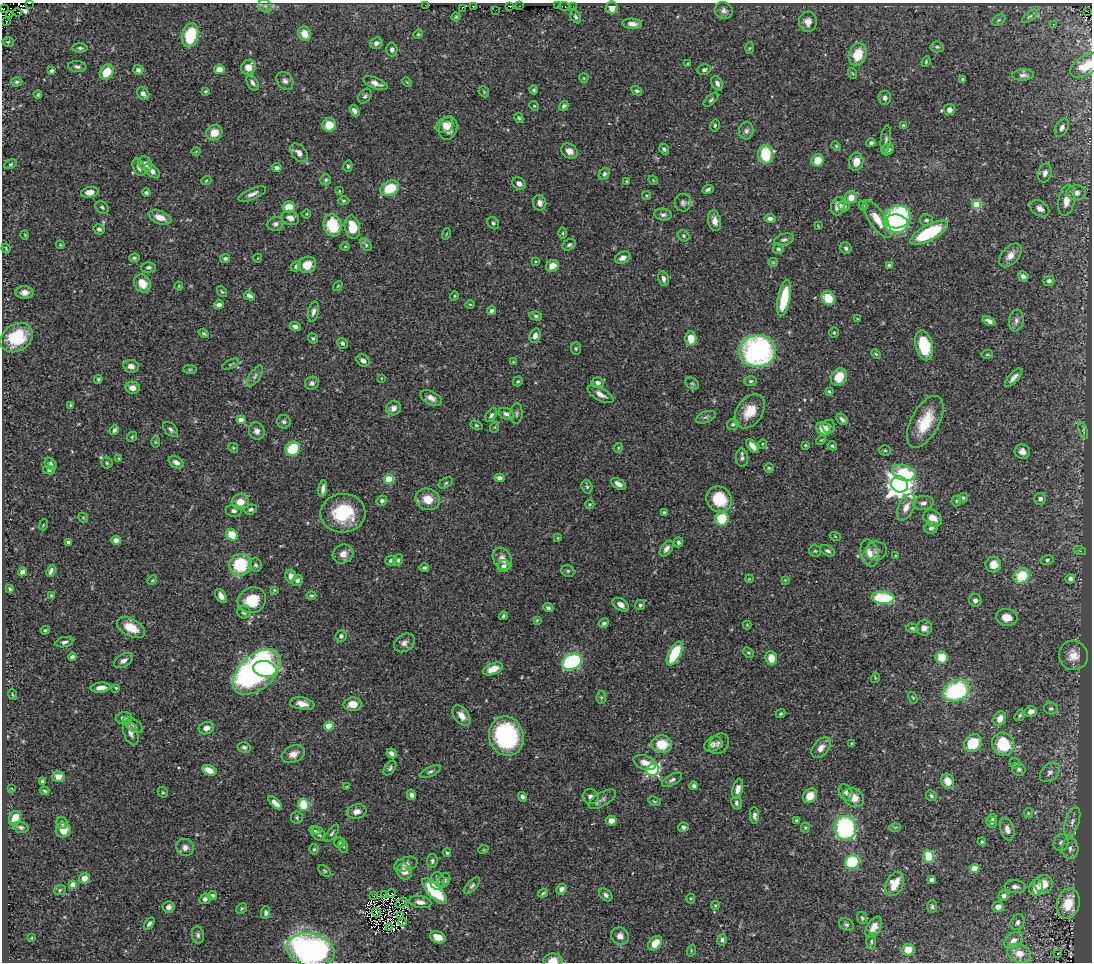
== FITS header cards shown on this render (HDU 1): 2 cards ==
NAXIS1  =                 1090
NAXIS2  =                  960

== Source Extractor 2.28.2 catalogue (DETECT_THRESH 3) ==
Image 1090 x 960 px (HDU 1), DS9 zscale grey, 1 PNG px = 1 image px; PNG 1094 x 964 px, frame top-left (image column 1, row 960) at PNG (2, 3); each listed source drawn as its Kron ellipse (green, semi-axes under 4 px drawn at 4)
Background 0.689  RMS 0.018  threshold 0.0532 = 3 sigma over >= 5 px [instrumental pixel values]
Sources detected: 506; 6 with non-positive FLUX_AUTO (blend fragments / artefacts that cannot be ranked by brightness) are neither listed nor drawn; the other 500 listed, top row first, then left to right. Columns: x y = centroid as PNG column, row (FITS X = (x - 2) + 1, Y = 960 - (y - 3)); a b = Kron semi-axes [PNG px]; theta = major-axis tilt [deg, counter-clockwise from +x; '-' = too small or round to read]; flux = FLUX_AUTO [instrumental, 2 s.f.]
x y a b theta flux
30 3 2 2 - 8.3
425 5 2 2 - 0.57
265 6 7 6 - 3.2
473 6 3 3 - 14
510 6 3 3 - 3.4
519 6 2 2 - 1.3
558 6 3 2 - 1.9
564 6 5 3 - 8
573 6 3 2 - 0.98
462 8 2 2 - 5.4
612 8 6 5 - 9.9
3 9 3 2 - 28
496 10 2 2 - 2.5
724 11 9 8 - 5
17 12 4 2 - 37
1088 12 2 2 - 6.7
9 14 2 2 - 10
1030 16 9 4 39 2.1
456 17 4 4 - 1.7
576 17 7 4 -57 2.7
999 20 7 5 27 1.9
7 21 3 2 - 0.49
808 22 10 9 - 9.1
632 24 10 5 -5 6.4
1053 25 2 2 - 4.8
304 34 7 6 - 16
418 34 5 4 - 1.5
190 35 12 8 78 64
8 42 5 5 - 1.6
376 43 6 5 - 4.6
937 47 7 5 -3 2.2
80 48 8 4 -1 2.6
749 48 6 4 87 1.4
392 50 7 6 - 3
858 54 11 8 73 29
926 61 5 3 - 1.5
687 64 4 3 - 1.1
1085 66 17 9 32 16
77 67 9 5 -6 4.4
248 67 8 7 - 14
219 69 5 5 - 12
138 70 5 5 - 4.6
704 70 7 5 13 2.7
52 71 4 3 - 2.7
107 72 8 6 55 28
852 73 5 3 - 1.2
1023 75 11 5 2 4.1
584 78 5 4 - 1.3
962 79 3 3 - 1.6
285 81 9 7 -49 5.3
17 82 6 4 3 2.3
407 82 5 3 - 1.1
253 83 8 5 -58 4.2
376 83 13 5 -21 7.5
717 83 8 5 -65 5.1
534 90 4 3 - 1.9
206 91 4 3 - 1.5
637 91 6 4 -30 2.4
484 92 6 4 -47 1.5
143 94 7 5 -53 4.5
38 95 4 3 - 1.6
365 96 8 5 52 2.7
885 98 7 6 - 4.1
711 100 9 4 43 2.4
534 106 5 4 - 1.4
564 106 5 4 - 2.5
949 110 5 5 - 5.9
354 111 6 4 -56 5.3
519 118 5 4 - 1.7
329 125 7 7 - 21
445 125 9 7 39 8.3
715 125 6 4 77 1.9
903 126 4 3 - 4.2
448 128 12 9 73 12
1062 128 10 6 62 4.8
746 131 8 7 - 4.3
214 133 8 7 - 15
886 139 14 5 83 3.8
871 143 4 4 - 3.8
836 146 5 4 - 1.6
664 149 6 4 -46 2.7
888 150 6 5 - 4.4
196 151 4 2 - 0.84
569 151 9 7 -34 7
299 153 11 7 -47 7.8
766 154 9 7 86 53
818 160 6 6 - 19
856 162 9 7 81 14
11 164 7 4 27 1.8
145 164 8 6 -55 7.2
348 166 5 4 - 2
139 167 9 5 -64 5.7
277 168 5 4 - 3
152 171 9 5 -42 5.6
1045 173 9 6 75 5.6
604 174 6 5 - 3.1
326 180 5 5 - 2.1
653 180 5 4 - 1.1
206 181 5 3 - 1.1
627 181 3 2 - 1.1
519 184 7 5 -36 4.9
390 188 10 7 28 41
708 189 6 4 22 3
339 191 3 3 - 0.92
90 192 9 5 9 8.6
146 193 4 4 - 3.1
1076 193 10 7 -1 9.2
252 194 15 5 23 5.9
646 195 4 4 - 1.5
851 197 6 6 - 13
344 201 6 4 1 1.8
1066 201 15 8 80 14
540 203 8 6 -76 5.9
683 203 9 8 - 4.1
976 205 4 4 - 38
838 206 9 7 71 12
844 206 5 5 - 4.4
863 206 5 4 - 1.4
102 207 7 5 -40 2.5
289 207 6 5 - 23
1040 208 10 7 -31 6.7
306 214 4 3 - 1
663 215 9 6 -9 3.7
160 217 12 6 -20 12
898 217 13 11 18 140
290 218 9 7 -22 7.5
770 218 5 4 - 4.7
877 219 22 8 -56 21
926 220 6 5 - 2.8
715 221 10 6 -78 8
493 223 6 5 - 3
276 224 8 6 24 3.9
896 224 12 9 -8 190
332 225 11 9 -74 47
818 226 3 2 - 0.85
352 227 12 7 -79 26
99 229 6 5 - 3
563 233 6 4 89 1.5
929 233 20 8 28 81
446 234 6 3 71 1.1
25 235 5 3 - 0.93
684 236 6 5 - 2.1
784 240 10 5 16 3.8
60 245 4 3 - 1.1
366 245 7 4 -55 2.3
569 245 7 5 32 2.9
345 246 5 3 - 1.1
6 248 5 2 - 1.1
846 248 6 5 - 2.7
778 249 5 5 - 2.8
1010 255 14 8 48 10
134 258 5 4 - 2.1
225 258 5 4 - 2.7
258 258 4 3 - 0.84
623 258 8 5 25 6.5
536 261 4 4 - 1.1
773 262 5 4 - 1.3
307 265 9 8 - 16
296 266 6 4 46 2.4
552 266 6 5 - 12
889 266 4 4 - 4.8
149 267 7 5 2 3.4
1023 276 5 4 - 4.4
663 279 8 5 -78 4.9
1049 281 5 5 - 3.6
142 283 9 8 - 17
179 286 4 4 - 1.1
338 286 5 3 - 1
24 292 9 6 0 7
222 292 6 4 -53 1.6
249 296 6 4 -28 4
454 296 5 3 - 1
784 298 18 6 78 47
828 298 7 6 - 31
470 304 4 3 - 1.1
219 305 5 4 - 5.9
491 311 4 4 - 3.1
313 312 10 5 76 4.8
536 316 6 4 -10 2.2
858 319 3 2 - 0.9
1016 320 11 7 80 5.4
989 321 7 4 -30 5
295 327 6 4 -22 4.9
204 333 5 4 - 2.1
834 333 5 4 - 1.6
535 336 7 5 71 6.2
17 338 17 13 34 52
313 338 5 4 - 2.1
691 338 7 5 -88 19
342 343 6 5 - 2.8
924 345 15 8 -76 49
576 349 6 5 - 1.8
757 351 18 16 12 270
876 354 5 3 - 1.3
987 354 6 3 8 1.2
363 360 7 5 -40 5.2
513 362 4 4 - 1.2
231 364 9 2 26 1.3
131 366 8 6 -10 7.2
190 369 7 3 -8 1.4
255 376 12 5 58 4.1
839 377 9 7 53 24
381 378 3 2 - 0.79
1014 378 12 4 48 6.1
98 379 4 4 - 1.9
518 381 5 4 - 2
751 381 6 5 - 2.3
312 383 7 6 - 4.2
598 383 6 5 - 4.6
692 384 7 5 -33 2.3
133 388 7 6 - 7.4
829 391 3 3 - 1.5
601 394 14 6 -29 7.1
431 398 11 6 -28 6.6
70 405 4 4 - 1.3
393 408 7 7 - 6.4
750 411 19 13 55 23
506 414 8 5 -24 4.9
517 414 10 6 87 3.3
491 415 7 5 53 2.9
706 417 10 5 21 2.9
842 419 6 4 -44 4
241 420 4 4 - 16
284 422 7 6 - 3.2
925 422 28 14 62 39
733 424 6 5 - 2.1
476 425 6 4 -20 1.5
495 427 6 3 72 1.3
829 427 6 6 - 4
170 429 9 5 -45 3.9
823 429 8 6 -28 20
114 430 5 4 - 3.3
257 431 9 7 -65 6.5
1083 431 9 4 -72 2.4
132 437 6 4 47 1.6
821 440 5 3 - 1.3
155 442 6 4 -89 1.3
762 444 5 3 - 1
805 445 3 3 - 1.1
752 446 8 4 -49 9.1
832 446 5 4 - 1.7
233 448 5 4 - 1.5
618 448 5 4 - 1.3
293 449 7 6 - 48
885 450 5 5 - 1.7
1022 452 8 7 - 6.7
119 458 4 3 - 0.93
742 458 9 6 -88 3.4
176 462 8 5 -30 5.8
107 463 5 5 - 1.9
50 464 6 5 - 2.6
769 468 5 5 - 1.6
49 470 6 4 -14 2.1
904 473 12 7 -17 59
499 478 5 4 - 4.7
389 479 5 4 - 48
446 483 7 5 28 2.2
619 484 8 5 -33 6
900 485 8 8 - 1200
587 487 7 5 -74 2.2
323 489 8 4 80 5.4
963 498 4 4 - 2.3
428 499 12 10 -19 19
719 499 13 12 - 40
1040 499 6 5 - 4.8
382 501 5 5 - 3.4
956 501 5 5 - 1.6
240 502 8 7 - 14
923 503 10 7 8 5.5
590 504 4 4 - 1.3
906 507 14 7 64 11
250 509 6 4 21 2.7
234 511 8 6 -7 3.8
664 512 3 3 - 2
343 513 22 19 5 68
83 518 5 4 - 1.3
933 518 10 7 -36 12
722 519 7 7 - 37
43 525 5 3 - 1
931 528 7 6 - 3.6
232 535 6 5 - 28
835 536 6 3 -19 1.1
558 538 4 3 - 1.3
116 540 5 4 - 9.7
69 542 4 3 - 4.2
678 542 5 4 - 2.8
666 549 9 5 53 6.1
815 551 6 6 - 1.9
828 551 8 5 -28 3.6
876 551 11 9 12 5.7
1080 551 6 4 -20 1.5
869 553 14 8 -74 12
343 554 10 9 - 9.6
896 556 3 3 - 1.3
502 559 12 9 -59 9.9
398 560 6 4 62 2.2
1047 560 6 4 11 2.3
391 561 6 5 - 2.6
240 565 11 10 - 62
256 565 7 6 - 2.6
993 565 8 8 - 15
504 566 6 6 - 5.3
424 568 5 4 - 2.6
51 571 6 3 64 3.7
568 571 7 5 -26 2.4
22 572 5 4 - 6.6
291 576 6 5 - 7.6
1022 576 8 7 - 37
749 579 4 3 - 0.85
1070 579 5 4 - 4.8
152 580 5 4 - 1.4
297 580 6 5 - 3.5
785 580 4 4 - 1.1
10 589 4 3 - 1.8
274 590 4 4 - 1.3
51 596 3 3 - 2.3
221 596 7 5 -54 7.5
311 596 5 3 - 1.6
883 598 11 6 -4 93
252 600 15 12 26 35
975 600 6 6 - 4.7
621 605 9 5 -32 7.4
640 605 5 5 - 2.3
548 608 5 4 - 3
244 612 7 6 - 4.2
503 616 4 4 - 2
1007 617 11 8 -9 15
537 620 4 3 - 1.1
604 623 5 4 - 3.1
747 625 4 4 - 1.1
131 627 15 8 -27 23
912 628 6 4 -18 2.2
924 628 8 7 - 6.5
45 630 4 4 - 1.4
341 636 6 5 - 3.5
64 642 9 5 13 3.5
404 643 11 8 35 6.1
748 653 6 4 -47 1.9
675 654 13 6 63 58
1073 655 15 14 - 16
72 657 4 4 - 3.7
942 657 6 6 - 25
771 658 7 6 - 13
123 661 10 6 31 5.8
572 662 10 7 28 150
265 669 12 8 -10 110
493 669 10 5 22 16
257 672 28 17 42 420
875 678 5 3 - 1.2
101 688 10 5 6 8.5
116 688 3 3 - 1.2
956 691 13 10 23 130
12 694 5 2 - 1
601 697 6 5 - 1.8
913 698 6 3 -58 1.3
302 704 12 6 -10 9.4
353 704 9 7 4 15
1051 708 7 6 - 3.1
1031 711 6 5 - 8.1
781 714 5 4 - 2.3
461 715 11 7 -53 9.3
1020 715 6 4 58 2.2
124 718 8 6 3 6.1
1000 719 7 6 - 11
133 725 11 6 -34 4.6
329 726 4 4 - 31
206 728 8 6 19 7.4
131 733 13 7 -70 7.3
506 736 20 17 -73 140
973 743 10 8 46 44
661 744 10 8 -1 29
713 744 9 7 31 4
719 744 11 9 48 5.7
852 744 4 3 - 1.8
1003 744 12 11 - 55
244 747 6 5 - 2.8
821 748 12 7 51 8.3
391 753 5 4 - 4.5
293 754 12 8 24 10
645 762 12 6 -19 12
1015 763 6 5 - 1.9
390 768 8 5 54 2.7
1019 769 7 6 - 3.6
209 770 7 5 -27 13
653 770 6 6 - 170
430 771 11 5 26 3.2
1050 772 11 8 43 6.3
58 777 6 5 - 10
672 780 11 5 29 4.1
42 781 3 3 - 2.2
948 781 7 6 - 14
694 786 4 3 - 2.7
347 787 4 2 - 0.81
12 789 4 3 - 0.88
738 789 10 5 75 8
45 791 5 3 - 1.8
163 792 5 4 - 1.6
846 792 8 6 -61 3.8
411 795 5 4 - 3.8
810 796 8 6 45 18
931 796 5 5 - 2.5
523 797 5 4 - 3.8
591 797 8 7 - 6.4
853 797 11 8 -31 14
602 799 15 6 31 5.4
654 801 7 3 -21 1.4
275 803 8 4 -44 7.7
736 803 6 5 - 3.1
304 805 6 5 - 43
357 811 10 7 11 8.3
1028 813 5 4 - 1.5
754 815 8 4 -87 4.7
297 817 6 5 - 2.1
15 818 7 5 64 24
993 819 4 4 - 2.3
611 821 5 5 - 8.6
797 821 4 4 - 2.8
991 822 5 5 - 3
1072 822 15 7 72 6.9
62 823 6 5 - 2.9
21 827 8 5 -16 3.2
683 827 5 4 - 2.7
895 827 6 4 2 1.5
805 828 5 4 - 1.5
845 828 12 10 -85 160
1007 829 11 6 -72 8
63 830 7 7 - 13
315 831 6 4 -27 1.5
332 833 10 4 53 3
318 834 8 5 -57 4.1
339 842 5 5 - 2.2
982 842 4 3 - 1.3
1061 843 9 7 69 5.3
343 846 6 5 - 2.1
185 847 9 8 - 5.7
1070 848 10 8 -87 5.8
314 849 5 4 - 1.6
483 850 5 3 - 1.1
447 853 4 3 - 1.7
929 857 6 5 - 48
432 861 7 5 83 3
852 862 7 6 - 88
406 864 12 7 17 5.8
975 869 4 4 - 25
324 871 7 5 -40 1.9
404 871 8 7 - 11
84 878 5 5 - 11
444 880 7 5 63 3
932 880 4 4 - 7.7
437 881 9 7 89 4.5
895 884 13 8 65 24
1044 884 9 9 - 19
73 885 4 4 - 26
472 886 10 5 49 3.1
1015 887 10 6 -7 5.8
1036 888 8 7 - 14
561 889 5 5 - 5.6
60 890 6 5 - 2.1
434 891 16 7 -47 66
391 893 4 3 - 0.98
543 893 5 3 - 1.7
212 895 5 4 - 3.8
385 895 2 2 - 1.6
606 895 8 5 -42 3.8
374 896 3 2 - 1.4
1004 896 5 5 - 4.6
691 898 5 4 - 1.4
205 899 6 5 - 4.4
420 902 11 6 -9 7.8
401 903 6 2 33 2.2
1068 904 15 11 76 34
715 905 4 4 - 1.5
932 906 6 5 - 2.6
169 907 6 5 - 5.2
998 907 6 5 - 6.5
242 908 6 5 - 2
266 913 6 4 86 3.3
376 913 5 2 - 1.5
401 915 3 2 - 0.2
862 918 6 5 - 2.2
402 922 4 2 - 0.32
1017 922 8 6 64 4.2
149 924 7 4 56 3.1
846 924 8 6 -30 2.9
874 927 12 6 58 10
390 928 3 2 - 1.3
198 935 8 6 -80 3.1
620 936 9 8 - 8.3
438 937 8 5 -23 11
31 938 4 2 - 0.89
722 940 5 4 - 3
1013 941 10 7 34 8.3
871 942 8 5 88 2.4
655 943 8 6 47 16
311 950 24 16 -14 410
908 950 6 6 - 20
691 951 6 3 73 1.2
1019 953 12 9 -17 17
1058 953 3 2 - 1.1
553 960 10 6 7 10
At the frame edge (FLAGS 8, measured only in part): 5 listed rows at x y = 30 3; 3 9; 1085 66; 311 950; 553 960
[6 non-positive-flux detections neither listed nor drawn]